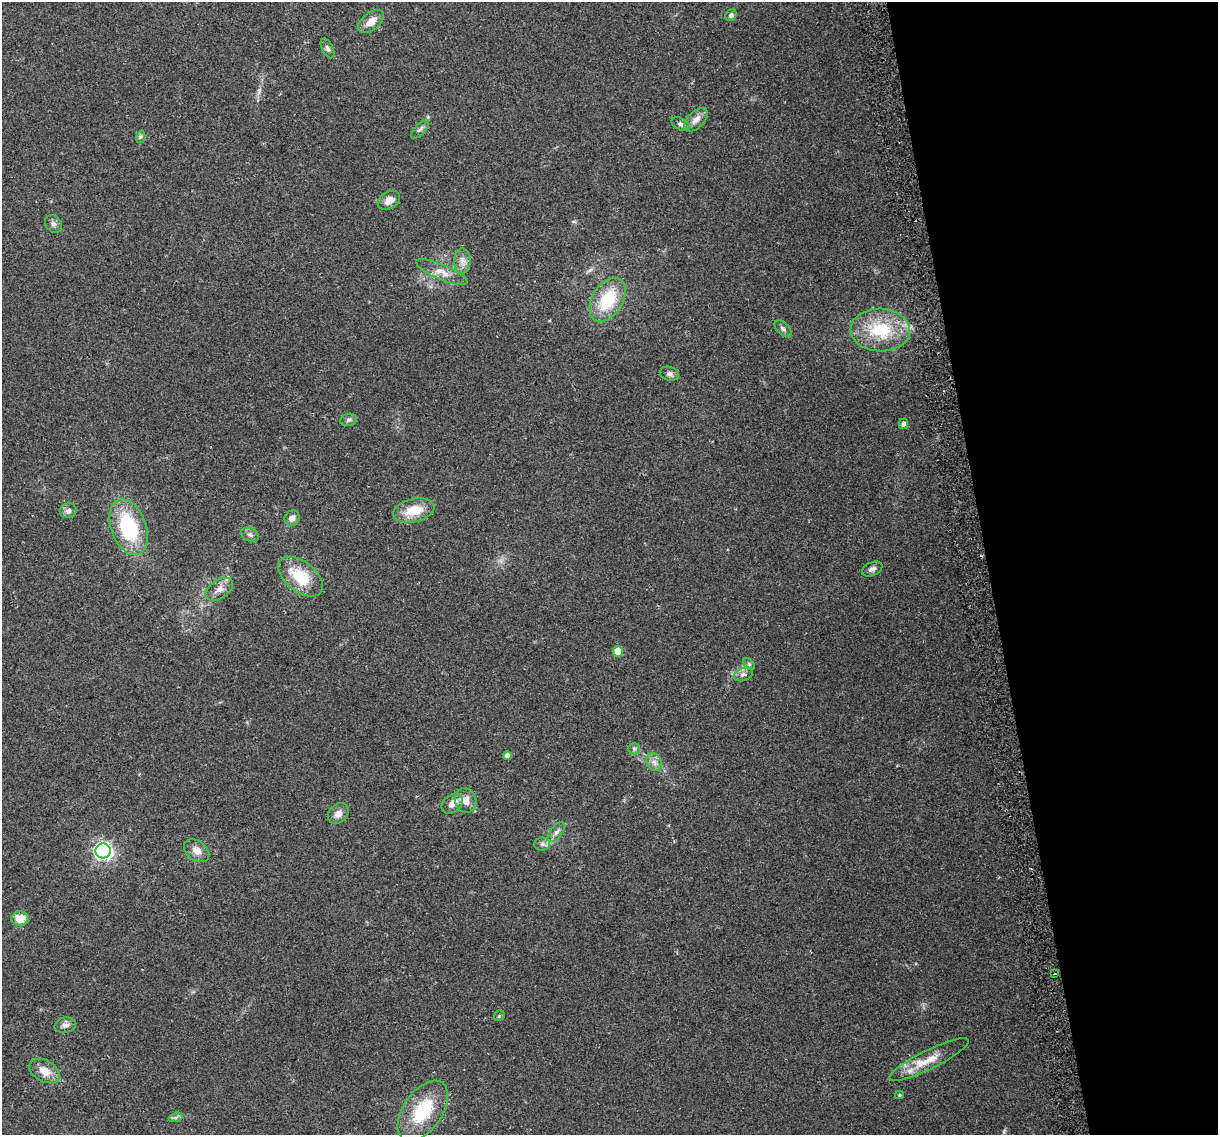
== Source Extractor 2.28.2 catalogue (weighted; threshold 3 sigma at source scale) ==
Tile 12 of 4 x 4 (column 4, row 3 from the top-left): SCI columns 3678-4893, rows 1210-2342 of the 4924 x 4639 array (HDU 1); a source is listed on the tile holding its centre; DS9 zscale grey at full resolution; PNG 1220 x 1137 px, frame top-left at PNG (2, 2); each listed source drawn as its Kron ellipse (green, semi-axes under 4 px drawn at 4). Shown black and unused: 19% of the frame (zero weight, under 2 of 3 exposures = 2% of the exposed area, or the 3 px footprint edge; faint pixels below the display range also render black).
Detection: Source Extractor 2.28.2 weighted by HDU 2 'WHT'; one run over the whole footprint, this tile lists its part. Background 0.103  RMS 0.01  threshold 0.0454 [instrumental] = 3 sigma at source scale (4.5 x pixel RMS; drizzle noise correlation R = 1.50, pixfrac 1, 0.0396/0.0396 arcsec/px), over >= 5 px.
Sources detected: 47; all 47 listed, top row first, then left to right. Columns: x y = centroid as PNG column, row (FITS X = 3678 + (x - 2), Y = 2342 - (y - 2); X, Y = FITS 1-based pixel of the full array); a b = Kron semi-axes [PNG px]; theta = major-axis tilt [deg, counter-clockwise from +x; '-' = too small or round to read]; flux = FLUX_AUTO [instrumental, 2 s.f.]
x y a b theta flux
731 15 6 5 - 2.6
371 22 15 8 39 9.6
328 48 11 5 -63 2.7
696 120 14 8 46 7.4
681 124 10 6 -28 3.5
420 129 12 5 47 3.1
140 137 6 4 71 1.6
389 200 12 8 30 8.3
53 224 9 7 -48 3.4
462 261 12 8 -90 6.4
442 272 28 7 -23 10
607 300 24 15 58 44
783 329 10 6 -43 2.9
880 330 30 21 -3 52
669 374 10 6 -16 3.5
348 420 8 6 16 2.8
904 424 5 4 - 3
414 510 21 11 14 23
68 511 8 7 - 3.6
292 518 8 7 - 5.7
129 527 29 17 -70 72
250 535 9 6 -28 2.9
872 569 11 6 24 3.9
300 577 26 15 -38 36
219 589 15 9 35 8
618 651 5 5 - 19
749 664 7 4 -45 1.6
743 674 10 6 20 3.3
634 749 6 5 - 2.1
507 756 4 4 - 4.9
654 762 9 7 -62 4.8
465 801 12 10 -72 9.6
452 804 12 8 40 8.4
338 814 12 9 46 6.9
556 832 12 6 53 4
542 844 8 6 1 3.1
103 851 7 7 - 300
197 851 14 9 -37 8.3
20 919 9 7 3 15
1055 974 3 2 - 1.3
499 1016 6 4 47 1.3
65 1025 11 7 11 4.1
929 1060 44 9 26 20
44 1071 16 10 -29 12
899 1095 4 4 - 1
423 1111 34 19 55 50
176 1117 7 4 19 2.1